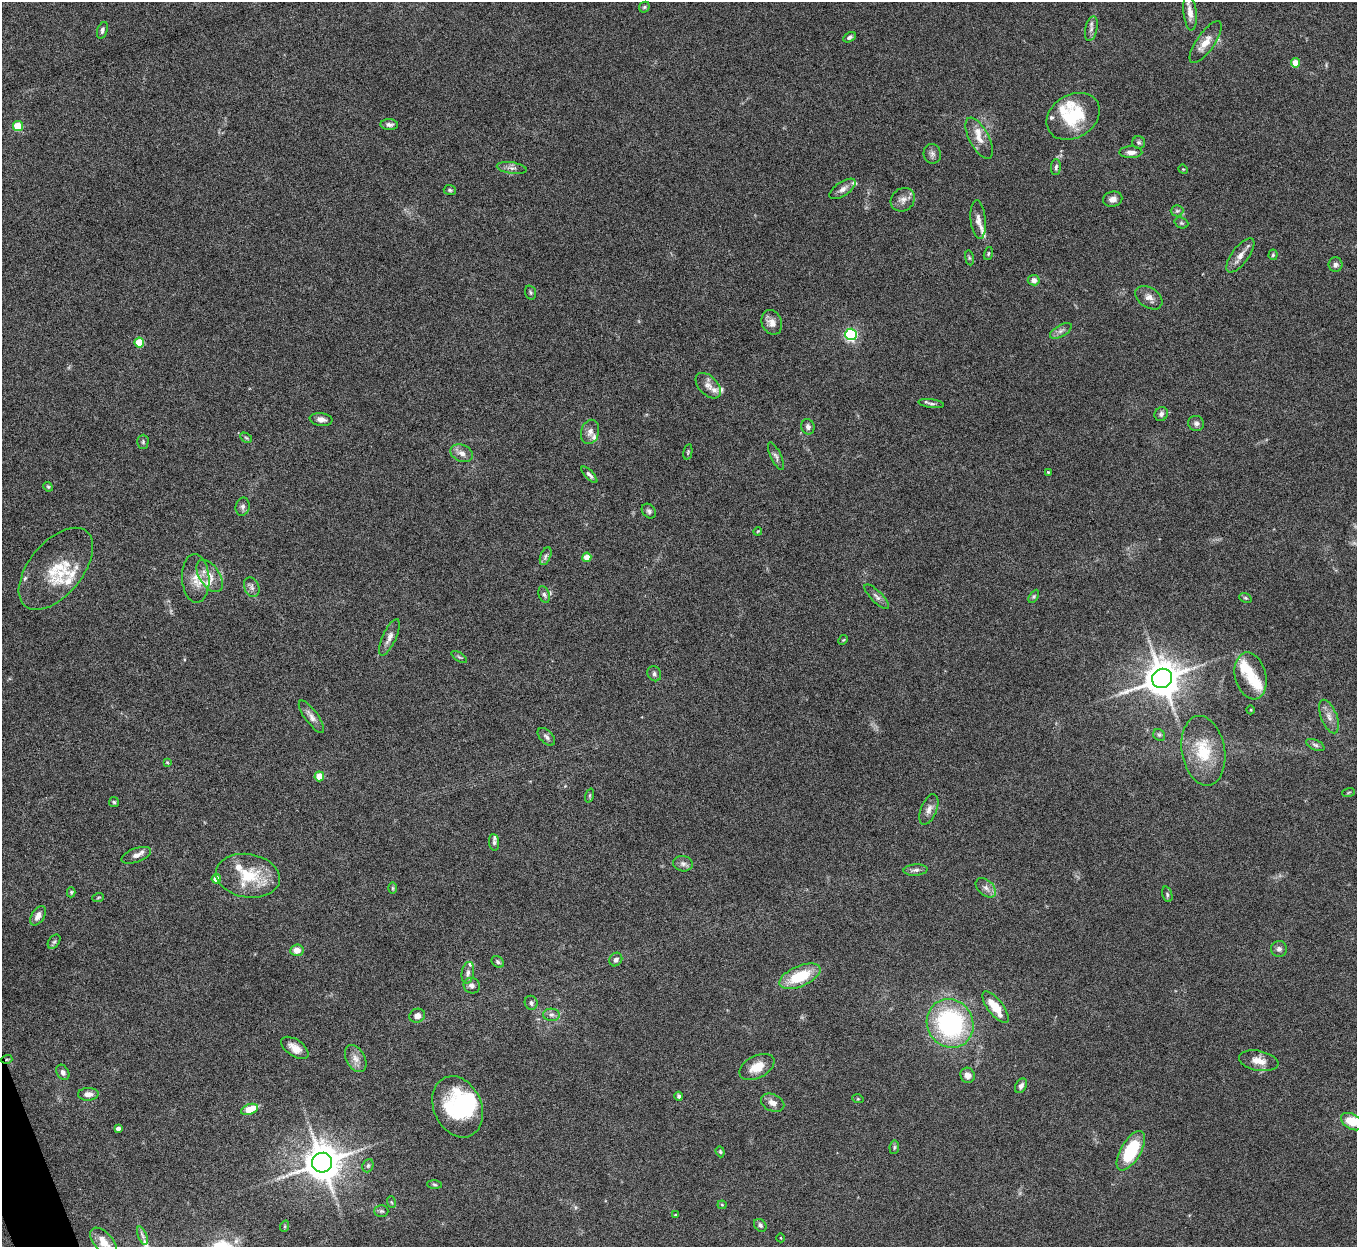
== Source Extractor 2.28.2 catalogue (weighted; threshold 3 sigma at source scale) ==
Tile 7 of 4 x 4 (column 3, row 2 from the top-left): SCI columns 2713-4067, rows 2642-3886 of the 5424 x 5408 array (HDU 1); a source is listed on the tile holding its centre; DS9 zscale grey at full resolution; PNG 1359 x 1249 px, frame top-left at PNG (2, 2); each listed source drawn as its Kron ellipse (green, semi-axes under 4 px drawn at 4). Shown black and unused: <1% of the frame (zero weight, under 5 of 10 exposures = <1% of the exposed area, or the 3 px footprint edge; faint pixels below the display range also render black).
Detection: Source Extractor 2.28.2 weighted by HDU 2 'WHT'; one run over the whole footprint, this tile lists its part. Background 0.142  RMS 0.0057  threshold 0.0232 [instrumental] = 3 sigma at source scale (4.09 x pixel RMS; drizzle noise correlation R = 1.36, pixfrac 0.8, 0.05/0.05 arcsec/px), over >= 5 px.
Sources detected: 159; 2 inside a brighter object's white glare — neither listed nor drawn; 18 inside a brighter listed object's ellipse — not listed separately; the other 139 listed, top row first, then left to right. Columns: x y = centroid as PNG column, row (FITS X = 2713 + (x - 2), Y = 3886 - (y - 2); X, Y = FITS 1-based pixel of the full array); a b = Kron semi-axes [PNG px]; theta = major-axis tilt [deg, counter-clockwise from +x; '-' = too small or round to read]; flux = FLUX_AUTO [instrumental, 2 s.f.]
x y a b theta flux
644 7 6 5 - 0.78
1190 12 18 6 -84 4.5
1091 29 13 6 77 2.1
102 30 9 5 71 1.3
849 37 7 4 30 1.1
1206 42 25 9 55 6.4
1295 63 4 4 - 11
1073 116 28 21 32 25
389 125 9 5 -4 1.7
18 126 5 5 - 19
979 138 22 9 -62 6
1139 142 6 6 - 1
1131 152 11 6 0 3
932 154 10 8 -77 2
1056 167 8 5 88 1.2
512 168 15 5 -7 2.3
1183 169 5 4 - 0.48
843 189 15 7 34 2.8
450 190 6 5 - 0.88
1113 199 10 7 13 2.7
903 200 13 11 37 3.4
1177 211 6 6 - 1.1
978 219 19 7 -85 3.6
1181 223 7 5 -20 0.86
988 253 6 4 71 0.7
1240 255 20 8 53 4.4
1273 255 5 4 - 0.7
969 258 7 4 -82 0.83
1335 264 7 7 - 1.7
1034 280 6 5 - 2.7
531 293 7 5 -72 0.94
1149 298 15 10 -34 3.6
772 322 13 10 -67 3.8
1061 331 12 5 30 2
851 334 6 5 - 84
139 343 5 5 - 19
708 386 15 9 -46 3.5
931 403 13 3 -8 1.3
1161 414 7 6 - 1.6
321 419 11 6 -8 2.8
1196 423 8 7 - 1.9
808 427 8 6 -74 1.8
590 432 12 9 76 3.1
246 438 6 4 -31 0.7
143 442 7 5 90 0.95
688 452 8 3 78 0.66
462 453 12 8 -23 3.2
776 456 15 5 -65 1.8
1048 472 4 4 - 0.51
589 475 10 3 -47 1.5
48 487 5 4 - 0.62
243 507 9 7 78 1.6
649 511 8 6 -49 1.4
758 531 4 3 - 0.4
546 556 9 5 68 1.5
587 557 4 4 - 6.6
56 569 48 26 50 21
210 576 18 10 -56 5.9
196 578 24 13 -87 8.3
252 587 10 7 -70 1.9
544 594 8 5 -71 1.3
1034 596 7 4 59 0.87
877 597 16 5 -45 2.2
1245 598 6 4 -21 0.71
389 637 19 6 66 3.4
843 640 5 4 - 0.5
459 657 9 3 -33 0.78
654 674 8 6 -61 1.4
1251 676 24 15 -76 11
1162 678 10 9 - 1400
1251 710 4 3 - 0.4
1329 716 18 8 -69 4.1
311 717 19 6 -54 3.2
1159 735 6 5 - 0.91
546 737 11 6 -46 1.7
1315 745 10 5 -25 1.3
1203 751 35 21 -80 20
167 762 4 3 - 0.48
319 776 5 5 - 12
1349 792 6 3 19 0.48
589 795 7 3 71 0.61
114 802 5 5 - 0.73
929 809 16 8 68 3.2
494 842 8 5 -83 1.2
136 855 15 7 20 3.2
683 864 10 7 -11 2.1
916 870 12 5 4 1.8
248 876 32 21 -9 23
216 879 4 4 - 6.5
393 888 6 4 -90 0.65
986 888 12 7 -41 2.8
71 892 5 4 - 0.69
1167 894 8 5 -73 1
98 898 6 3 20 0.62
38 916 11 6 58 3.1
54 942 8 5 52 1.1
1279 949 8 8 - 2
297 950 7 6 - 4.3
616 960 7 6 - 1.7
498 962 7 5 -38 1
468 973 11 6 80 2.2
800 976 22 10 23 20
472 986 8 7 - 2.1
531 1003 7 6 - 1.6
995 1007 19 7 -52 12
551 1015 8 6 -1 1.7
417 1016 8 7 - 2.9
950 1023 25 23 -58 80
295 1048 15 8 -34 4.9
7 1059 5 3 - 0.65
356 1059 15 9 -62 4
1259 1061 20 10 -11 5.6
757 1067 19 11 27 8.5
63 1072 8 6 -58 1.8
968 1075 8 7 - 3.2
1021 1086 8 5 59 2
88 1094 10 6 2 3.3
679 1096 4 3 - 1
858 1099 6 3 -18 0.54
773 1103 12 8 -25 3.9
458 1107 32 24 -66 39
250 1109 9 5 21 11
1352 1122 11 7 -31 11
118 1129 4 4 - 2.1
894 1147 7 4 83 0.89
1131 1151 22 10 59 32
720 1152 5 4 - 0.77
322 1163 10 10 - 1400
368 1166 7 5 69 1
434 1185 7 3 -2 0.76
391 1202 6 3 -70 0.64
722 1205 4 4 - 0.5
381 1211 7 5 0 1.1
676 1215 4 3 - 0.76
760 1225 7 5 -46 1.5
285 1226 6 3 71 0.55
142 1236 10 3 -69 1.2
781 1238 4 3 - 0.4
104 1242 17 9 -49 5.4
Overlapping masked pixels (flux is a lower limit): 1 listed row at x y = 7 1059
Isophote crosses this tile's border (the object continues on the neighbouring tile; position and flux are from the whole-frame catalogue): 2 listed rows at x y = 1352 1122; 104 1242